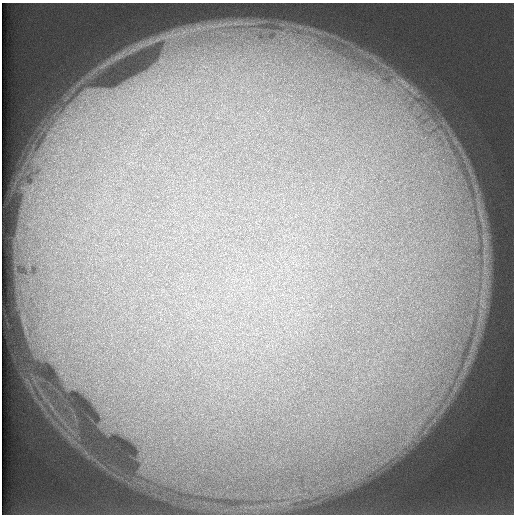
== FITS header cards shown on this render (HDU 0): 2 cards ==
NAXIS1  =                  512 /
NAXIS2  =                  512 /

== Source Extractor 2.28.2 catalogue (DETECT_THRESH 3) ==
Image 512 x 512 px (HDU 0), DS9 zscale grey, 1 PNG px = 1 image px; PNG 516 x 516 px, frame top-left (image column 1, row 512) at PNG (2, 3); no overlay
Background 123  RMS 5.5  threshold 16.4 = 3 sigma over >= 5 px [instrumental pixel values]
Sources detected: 4; all 4 listed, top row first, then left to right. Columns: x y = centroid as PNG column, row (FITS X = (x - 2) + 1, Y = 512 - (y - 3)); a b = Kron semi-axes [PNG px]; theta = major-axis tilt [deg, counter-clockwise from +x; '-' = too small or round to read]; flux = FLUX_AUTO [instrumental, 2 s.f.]
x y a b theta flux
168 35 11 4 13 1900
157 39 11 3 21 1300
406 85 19 11 -28 7200
410 99 8 6 45 2100